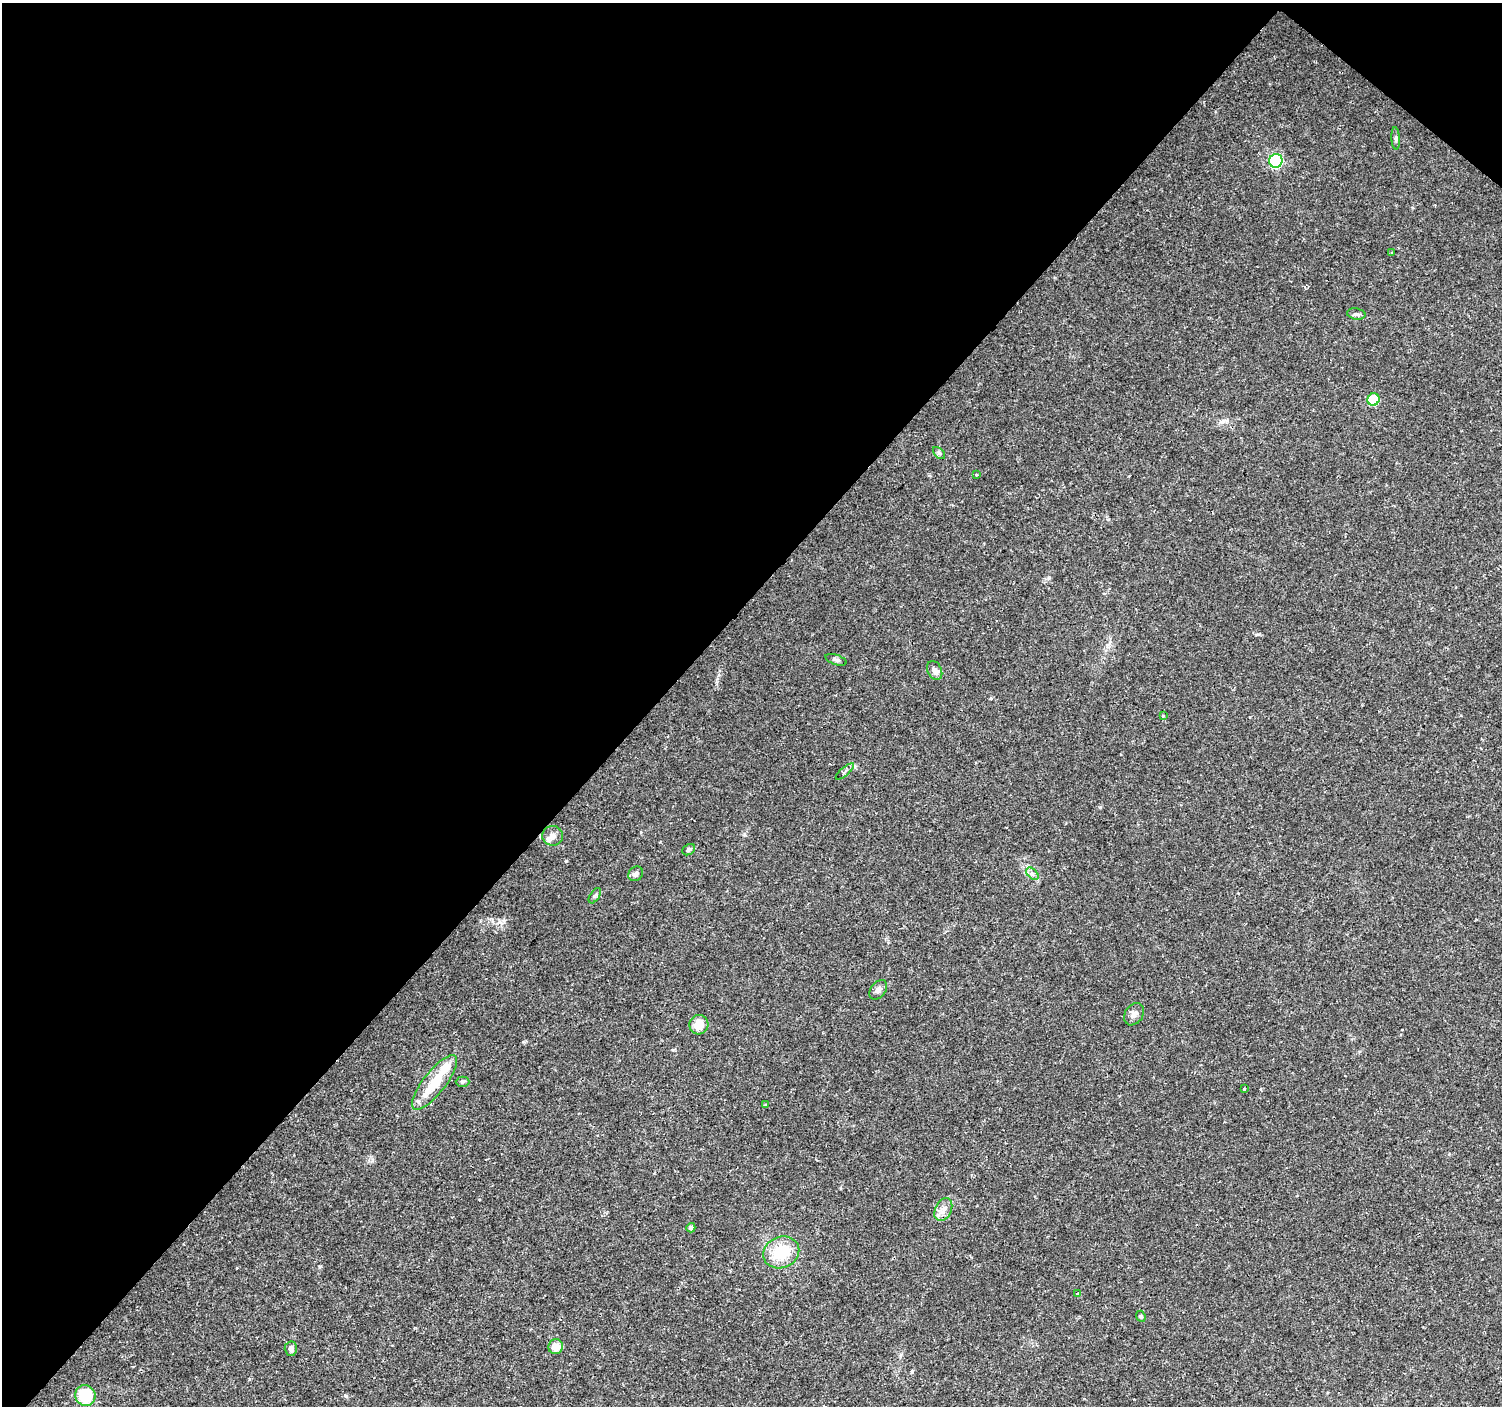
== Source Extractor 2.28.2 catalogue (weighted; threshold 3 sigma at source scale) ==
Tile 2 of 4 x 4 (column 2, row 1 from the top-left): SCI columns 1506-3005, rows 4451-5854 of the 6006 x 6026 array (HDU 1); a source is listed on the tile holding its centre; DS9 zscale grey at full resolution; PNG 1504 x 1408 px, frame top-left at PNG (2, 3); each listed source drawn as its Kron ellipse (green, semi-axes under 4 px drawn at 4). Shown black and unused: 45% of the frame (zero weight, under 2 of 3 exposures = <1% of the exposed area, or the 3 px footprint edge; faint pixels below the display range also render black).
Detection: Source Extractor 2.28.2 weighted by HDU 2 'WHT'; one run over the whole footprint, this tile lists its part. Background 0.0217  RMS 0.0027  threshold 0.0123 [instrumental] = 3 sigma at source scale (4.5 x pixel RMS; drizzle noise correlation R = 1.50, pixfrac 1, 0.0396/0.0396 arcsec/px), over >= 5 px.
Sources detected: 33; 1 inside a brighter object's white glare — neither listed nor drawn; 1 inside a brighter listed object's ellipse — not listed separately; the other 31 listed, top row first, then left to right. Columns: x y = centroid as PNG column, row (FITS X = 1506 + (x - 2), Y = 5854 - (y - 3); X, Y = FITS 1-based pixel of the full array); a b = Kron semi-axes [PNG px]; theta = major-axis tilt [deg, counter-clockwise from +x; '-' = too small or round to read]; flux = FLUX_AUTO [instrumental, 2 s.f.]
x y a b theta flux
1396 138 11 3 -87 0.57
1276 161 7 6 - 38
1391 253 3 2 - 0.28
1356 314 9 5 -10 0.71
1374 400 6 6 - 14
939 453 7 4 -45 0.48
976 475 3 2 - 0.27
836 660 11 5 -18 0.66
935 670 10 7 -65 1
1163 716 4 4 - 0.29
845 771 11 2 41 0.39
553 836 10 10 - 1.7
689 850 7 5 34 0.65
636 874 8 6 44 0.81
1032 874 7 4 -45 0.73
595 896 9 4 56 0.52
878 990 11 7 51 1.3
1134 1014 12 9 55 1.4
699 1025 10 9 - 3.7
463 1082 7 5 1 0.52
435 1083 34 11 52 8.1
1244 1089 3 2 - 0.24
766 1105 3 2 - 0.27
943 1209 12 8 65 1.8
691 1228 4 4 - 0.92
781 1252 18 15 22 10
1078 1294 3 3 - 0.81
1141 1316 6 4 -68 0.4
556 1347 7 7 - 2.7
291 1349 7 6 - 1.1
85 1396 10 10 - 11
Unlisted compact peaks at least as high as the median listed source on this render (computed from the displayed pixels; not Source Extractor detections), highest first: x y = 346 1396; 1100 807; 991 698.